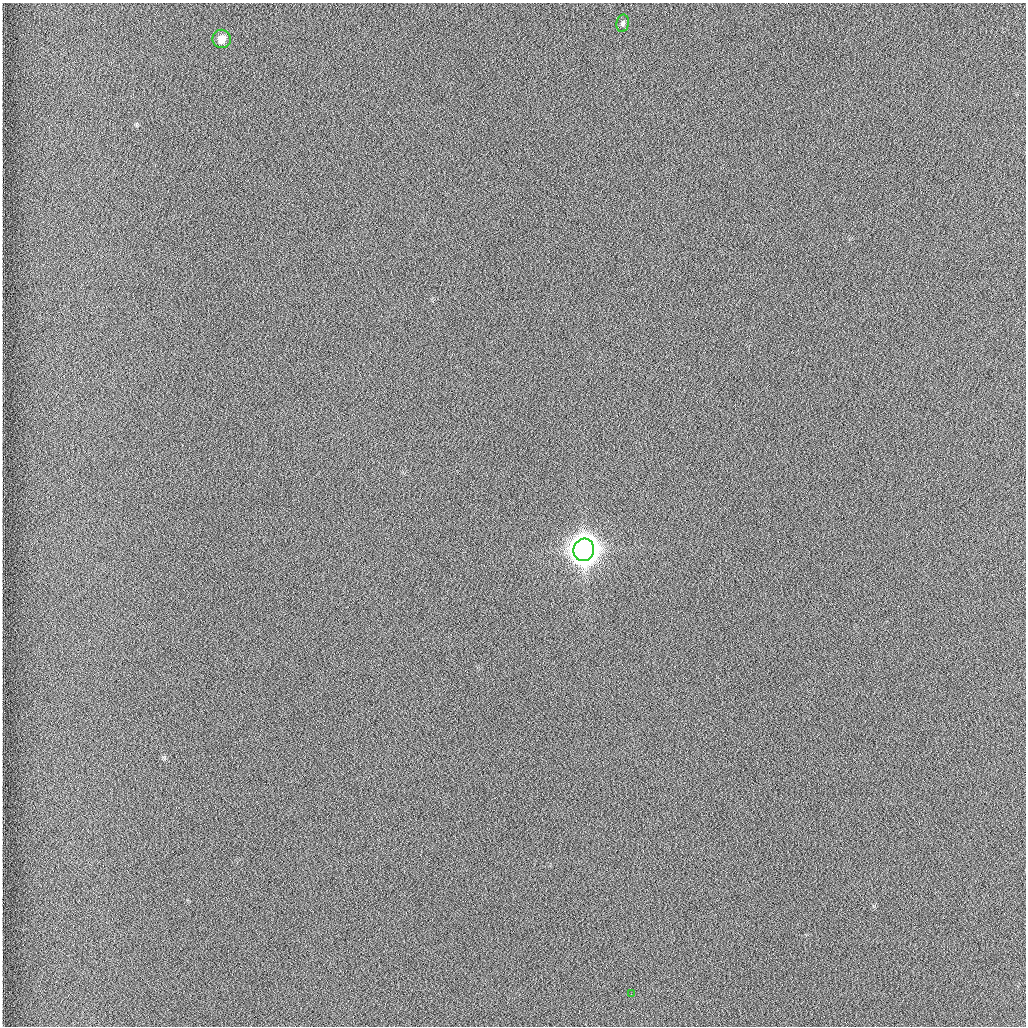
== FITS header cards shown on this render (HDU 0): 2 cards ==
NAXIS1  =                 1024 /fastest changing axis
NAXIS2  =                 1024 /next to fastest changing axis

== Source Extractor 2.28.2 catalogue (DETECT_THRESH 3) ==
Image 1024 x 1024 px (HDU 0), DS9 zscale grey, 1 PNG px = 1 image px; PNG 1028 x 1028 px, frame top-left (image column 1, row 1024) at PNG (2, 3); each listed source drawn as its Kron ellipse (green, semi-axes under 4 px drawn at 4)
Background 1260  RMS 5.9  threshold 17.6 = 3 sigma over >= 5 px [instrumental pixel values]
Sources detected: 4; all 4 listed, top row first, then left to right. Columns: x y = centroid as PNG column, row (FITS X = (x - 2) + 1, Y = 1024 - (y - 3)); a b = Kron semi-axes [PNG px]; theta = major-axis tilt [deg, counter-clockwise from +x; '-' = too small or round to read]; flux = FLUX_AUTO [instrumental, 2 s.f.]
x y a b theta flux
623 23 9 6 81 1.1e+03
222 39 9 9 - 4.3e+03
584 550 11 10 - 1.0e+06
631 994 2 2 - 1.8e+02